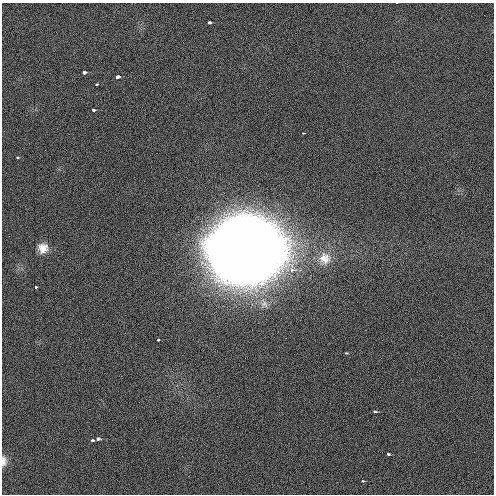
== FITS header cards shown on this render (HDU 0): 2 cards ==
NAXIS1  =                  492 / Axis length
NAXIS2  =                  492 / Axis length

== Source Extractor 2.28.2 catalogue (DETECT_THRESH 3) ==
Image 492 x 492 px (HDU 0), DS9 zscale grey, 1 PNG px = 1 image px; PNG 496 x 496 px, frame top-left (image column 1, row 492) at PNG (2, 3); no overlay
Background 1.66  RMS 3.1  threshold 9.16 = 3 sigma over >= 5 px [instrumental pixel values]
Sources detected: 19; all 19 listed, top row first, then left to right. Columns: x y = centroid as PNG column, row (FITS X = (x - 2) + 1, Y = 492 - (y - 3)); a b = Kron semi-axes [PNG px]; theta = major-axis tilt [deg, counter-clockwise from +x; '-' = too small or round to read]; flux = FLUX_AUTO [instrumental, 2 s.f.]
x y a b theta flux
209 22 3 3 - 1.1e+03
84 72 3 3 - 2.3e+03
117 77 4 3 - 2.7e+03
96 84 3 3 - 4.2e+02
94 110 3 3 - 1.3e+03
303 133 3 3 - 2.3e+02
17 157 3 3 - 1.0e+03
43 248 10 10 - 2.1e+03
245 250 39 33 10 2.1e+06
325 258 17 17 - 3.4e+03
36 287 3 3 - 7.7e+02
158 340 3 3 - 5.0e+02
346 353 3 2 - 4.4e+02
375 412 3 3 - 1.0e+03
98 439 3 3 - 2.2e+03
92 440 3 3 - 9.3e+02
388 454 3 3 - 5.9e+02
4 461 16 8 87 1.5e+03
362 481 3 3 - 4.5e+02
At the frame edge (FLAGS 8, measured only in part): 1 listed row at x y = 4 461